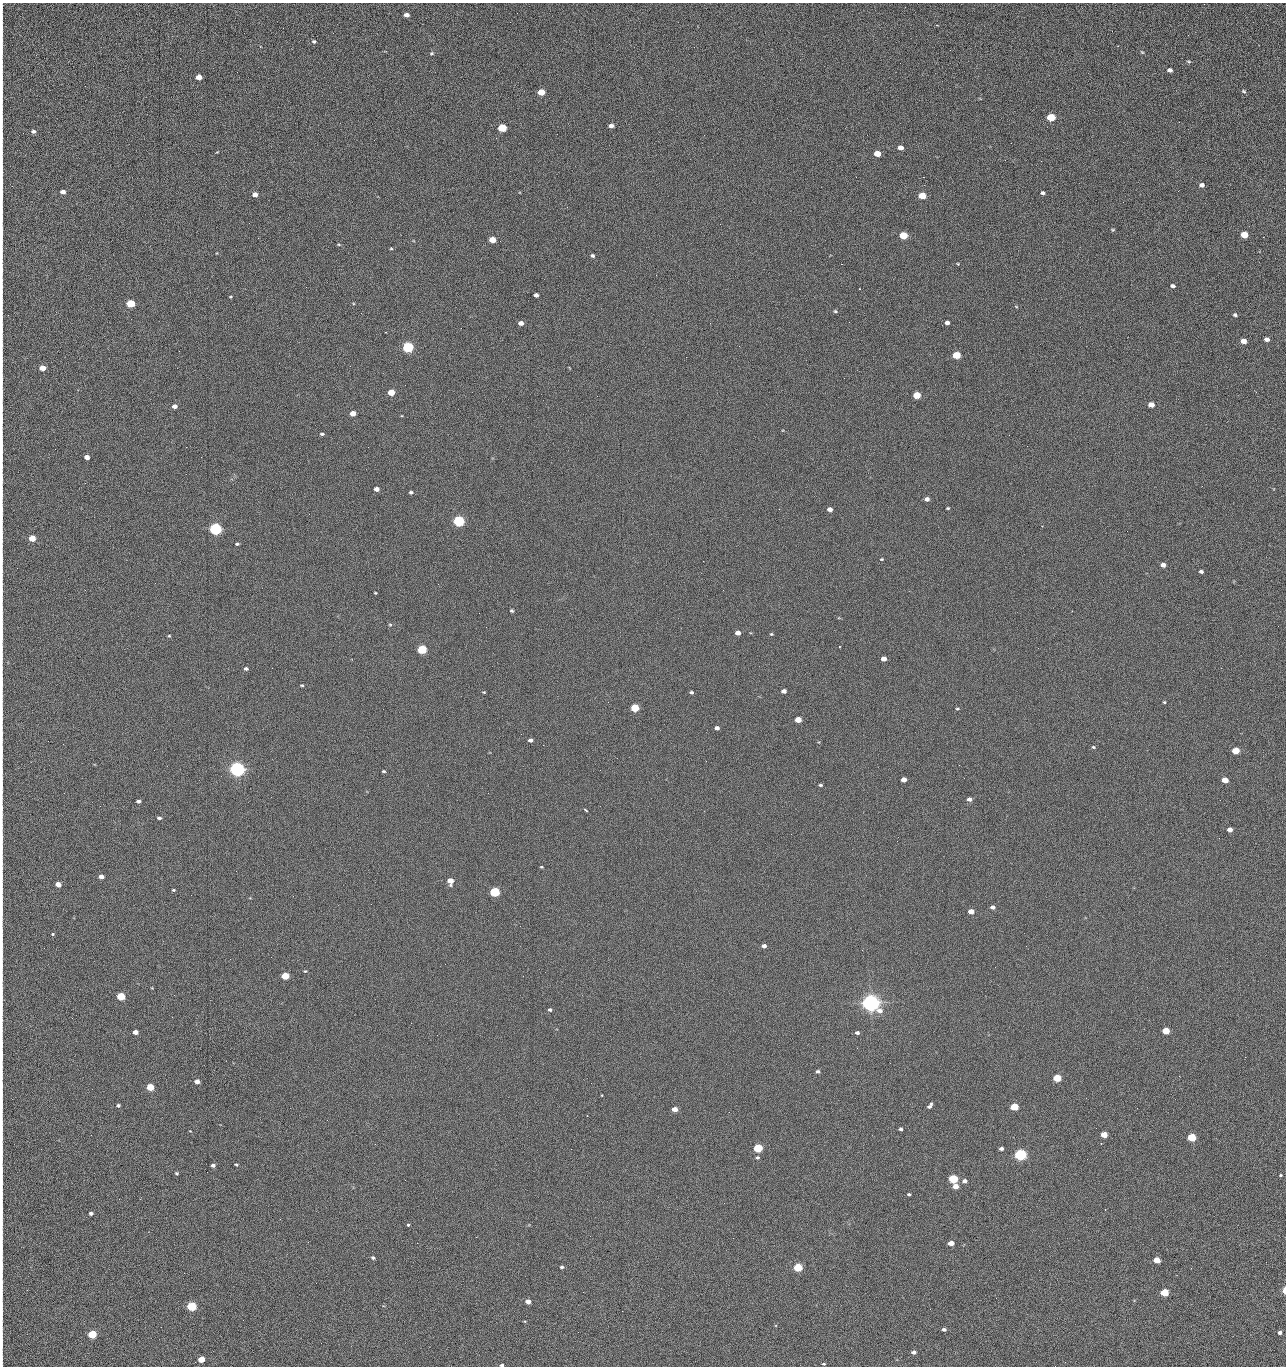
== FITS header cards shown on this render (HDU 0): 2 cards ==
NAXIS1  =                 1284 /fastest changing axis
NAXIS2  =                 1364 /next to fastest changing axis

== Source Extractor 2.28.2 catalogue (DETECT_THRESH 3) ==
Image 1284 x 1364 px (HDU 0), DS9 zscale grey, 1 PNG px = 1 image px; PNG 1288 x 1368 px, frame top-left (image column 1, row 1364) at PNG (2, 3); no overlay
Background 126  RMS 14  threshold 43.3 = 3 sigma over >= 5 px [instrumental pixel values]
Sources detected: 226; all 226 listed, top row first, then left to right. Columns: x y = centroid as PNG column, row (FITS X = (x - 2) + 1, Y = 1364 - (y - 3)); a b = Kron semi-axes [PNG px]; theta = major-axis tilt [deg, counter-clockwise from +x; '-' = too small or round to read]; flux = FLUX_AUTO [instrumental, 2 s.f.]
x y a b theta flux
406 15 5 4 - 4.8e+03
2 17 10 2 90 2.1e+03
1188 35 2 2 - 1.3e+03
314 41 5 5 - 1.5e+03
2 50 28 2 90 5.9e+03
1142 52 6 3 -44 1.0e+03
432 53 5 4 - 1.2e+03
1189 61 7 3 -9 1.1e+03
1170 70 5 4 - 3.1e+03
199 77 5 4 - 9.1e+03
2 85 17 2 90 2.7e+03
1244 91 6 4 -28 1.4e+03
541 92 5 4 - 2.3e+04
1051 117 5 4 - 4.5e+04
2 118 14 2 90 2.2e+03
1179 122 2 2 - 1.3e+03
611 126 5 4 - 3.9e+03
502 128 5 4 - 5.5e+04
33 131 5 4 - 2.9e+03
2 135 8 2 90 1.0e+03
900 148 5 4 - 6.5e+03
217 152 4 3 - 6.7e+02
877 154 5 4 - 1.6e+04
1041 161 2 2 - 1.9e+03
856 177 2 2 - 2.3e+03
923 177 2 2 - 3.1e+04
2 183 22 2 90 4.1e+03
1202 185 5 4 - 3.8e+03
63 192 4 4 - 5.0e+03
1042 193 4 3 - 2.4e+03
255 194 5 4 - 6.0e+03
2 195 16 2 90 2.8e+03
922 196 5 4 - 2.9e+04
1113 230 4 3 - 1.0e+03
2 231 20 2 90 3.8e+03
903 235 5 4 - 4.3e+04
1244 235 5 4 - 2.5e+04
1263 237 3 2 - 7.9e+02
492 240 5 4 - 2.0e+04
339 244 5 3 - 1.0e+03
391 249 5 3 - 9.7e+02
592 256 5 4 - 1.8e+03
841 264 2 2 - 2.7e+04
958 264 4 3 - 8.0e+02
656 275 3 2 - 7.8e+02
1173 286 5 3 - 2.6e+03
306 287 3 2 - 7.6e+02
859 289 2 2 - 6.1e+02
536 295 4 4 - 3.2e+03
230 297 4 2 - 8.3e+02
130 303 5 4 - 5.3e+04
1016 306 5 3 - 7.7e+02
835 311 6 4 -16 1.4e+03
1235 315 4 4 - 2.0e+03
2 318 8 2 90 1.2e+03
849 322 2 2 - 1.0e+03
521 323 5 4 - 5.0e+03
710 323 2 2 - 3.6e+03
947 323 4 4 - 3.7e+03
1267 339 5 4 - 4.8e+03
1243 341 5 4 - 1.0e+04
739 346 2 2 - 5.0e+02
408 347 5 5 - 1.6e+05
956 355 5 4 - 4.1e+04
350 366 2 2 - 2.5e+03
42 368 5 4 - 1.2e+04
391 392 5 4 - 2.0e+04
1256 392 3 2 - 1.7e+03
917 395 5 4 - 3.4e+04
2 396 10 2 90 1.7e+03
1151 405 5 4 - 1.0e+04
174 406 5 4 - 4.9e+03
2 408 11 2 90 1.7e+03
353 413 5 4 - 9.6e+03
322 434 5 4 - 1.6e+03
1009 435 2 2 - 3.4e+03
2 444 14 2 90 2.4e+03
1027 446 2 2 - 4.7e+02
186 447 2 2 - 2.9e+03
87 457 4 4 - 6.0e+03
85 483 3 2 - 9.7e+02
376 489 4 4 - 5.2e+03
411 492 4 4 - 1.6e+03
927 499 5 4 - 3.8e+03
948 508 4 3 - 1.1e+03
2 509 12 2 90 2.0e+03
779 509 2 2 - 5.8e+02
830 509 5 4 - 5.1e+03
459 521 5 5 - 2.0e+05
215 529 5 5 - 3.3e+05
32 538 5 4 - 2.0e+04
237 544 4 3 - 1.6e+03
2 559 11 2 90 1.8e+03
881 559 4 3 - 9.0e+02
1163 565 4 4 - 5.4e+03
17 568 2 2 - 4.0e+02
1201 572 4 4 - 2.4e+03
375 593 3 2 - 9.2e+02
512 611 4 3 - 1.5e+03
2 625 21 2 90 4.0e+03
390 625 5 5 - 1.2e+03
738 633 5 4 - 5.6e+03
771 634 4 3 - 9.7e+02
169 636 4 4 - 9.7e+02
839 646 3 2 - 9.1e+02
422 649 5 4 - 9.3e+04
884 659 4 4 - 7.3e+03
246 669 5 4 - 2.1e+03
302 685 3 2 - 1.1e+03
784 691 4 4 - 4.3e+03
484 692 3 2 - 8.7e+02
691 692 4 3 - 1.5e+03
1164 702 3 3 - 1.0e+03
635 708 5 4 - 5.1e+04
957 709 5 3 - 1.1e+03
798 719 5 4 - 1.5e+04
717 728 4 4 - 3.6e+03
530 740 5 4 - 2.7e+03
63 744 2 2 - 5.2e+02
543 745 2 2 - 3.5e+03
1093 747 5 4 - 1.3e+03
2 748 11 2 90 1.8e+03
1236 751 5 4 - 2.8e+04
706 761 2 2 - 2.5e+03
237 769 5 5 - 6.9e+05
384 771 4 3 - 1.3e+03
904 779 5 4 - 6.1e+03
1225 780 5 4 - 1.4e+04
820 785 4 3 - 1.4e+03
969 799 5 4 - 4.2e+03
138 801 4 3 - 2.2e+03
585 810 6 3 -37 1.4e+03
159 818 4 3 - 2.2e+03
1230 829 4 4 - 6.0e+03
2 838 15 2 90 2.5e+03
541 867 4 3 - 9.6e+02
101 876 4 4 - 5.6e+03
450 881 5 5 - 1.3e+04
58 884 5 4 - 1.0e+04
173 890 4 3 - 1.0e+03
495 892 5 4 - 1.3e+05
191 895 2 2 - 3.7e+02
993 907 4 4 - 3.0e+03
971 911 5 4 - 9.5e+03
52 934 3 3 - 1.7e+03
2 945 9 2 86 1.9e+03
764 946 4 4 - 3.6e+03
305 971 5 4 - 1.1e+03
285 976 5 4 - 3.4e+04
523 976 2 2 - 2.1e+03
121 996 5 4 - 5.4e+04
2 998 10 2 90 1.5e+03
871 1003 6 6 - 1.0e+06
550 1010 4 3 - 1.9e+03
411 1023 2 2 - 5.6e+03
1166 1031 5 4 - 2.9e+04
135 1032 4 4 - 6.3e+03
857 1033 4 3 - 2.1e+03
857 1048 3 2 - 1.5e+03
2 1055 15 2 90 2.6e+03
1245 1057 2 2 - 2.0e+03
818 1071 4 3 - 2.1e+03
1179 1076 2 2 - 2.8e+03
1057 1078 5 4 - 4.9e+04
197 1081 5 4 - 6.6e+03
2 1085 10 2 90 1.6e+03
150 1087 5 4 - 3.2e+04
602 1095 3 2 - 6.0e+02
118 1105 4 3 - 1.9e+03
930 1106 6 3 53 2.8e+03
1014 1107 5 4 - 4.5e+04
675 1109 5 4 - 9.0e+03
729 1112 2 2 - 1.2e+03
900 1129 3 3 - 1.8e+03
91 1135 2 2 - 2.6e+03
1104 1135 5 4 - 1.7e+04
2 1136 12 2 90 1.8e+03
1192 1137 5 4 - 6.0e+04
758 1148 5 4 - 8.1e+04
571 1149 2 2 - 9.4e+02
1001 1149 4 3 - 2.5e+03
1020 1155 5 5 - 2.8e+05
757 1158 5 5 - 1.7e+03
1087 1159 2 2 - 1.4e+03
236 1164 4 3 - 1.1e+03
213 1165 4 3 - 2.6e+03
176 1173 4 3 - 1.2e+03
1281 1175 3 3 - 9.3e+02
953 1179 5 4 - 8.7e+04
964 1181 6 5 - 3.9e+03
955 1186 5 4 - 1.0e+04
909 1194 3 3 - 1.4e+03
1105 1210 2 2 - 8.1e+02
2 1211 26 2 90 3.8e+03
91 1213 4 4 - 2.3e+03
280 1219 2 2 - 2.3e+03
408 1224 3 3 - 4.6e+03
476 1237 2 2 - 1.3e+04
308 1242 3 2 - 2.0e+03
417 1243 2 2 - 5.6e+03
951 1243 5 4 - 9.1e+03
373 1258 5 4 - 1.6e+03
1157 1260 5 4 - 1.4e+04
2 1266 13 2 90 2.0e+03
562 1267 5 4 - 1.6e+03
798 1267 5 4 - 8.3e+04
1191 1268 2 2 - 5.3e+02
1284 1290 5 2 - 8.3e+03
583 1292 2 2 - 5.7e+02
1164 1292 5 4 - 4.7e+04
996 1298 2 2 - 2.7e+03
528 1301 4 4 - 7.7e+03
191 1306 5 4 - 1.0e+05
622 1311 2 2 - 7.9e+02
2 1312 16 2 90 2.3e+03
944 1329 5 4 - 2.3e+03
578 1332 2 2 - 3.6e+03
1280 1332 4 3 - 3.1e+03
92 1334 5 4 - 5.5e+04
2 1345 9 2 90 1.4e+03
914 1352 5 4 - 3.5e+03
2 1358 10 2 90 1.6e+03
201 1359 5 4 - 1.9e+04
824 1364 4 3 - 1.1e+03
502 1365 4 3 - 1.7e+03
1055 1366 2 2 - 2.2e+03
At the frame edge (FLAGS 8, measured only in part): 30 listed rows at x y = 2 17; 2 50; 2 85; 2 118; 2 135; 2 183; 2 195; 2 231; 2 318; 2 396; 2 408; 2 444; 2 509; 2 559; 2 625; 2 748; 2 838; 2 945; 2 998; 2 1055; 2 1085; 2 1136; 2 1211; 2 1266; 1284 1290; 2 1312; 2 1345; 2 1358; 502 1365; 1055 1366

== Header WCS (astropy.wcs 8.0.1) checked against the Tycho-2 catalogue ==
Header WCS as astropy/WCSLIB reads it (CRVAL/CRPIX/CD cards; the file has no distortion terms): RA---TAN/DEC--TAN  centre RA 15:41:40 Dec +51:59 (235.42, +51.99 deg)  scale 1.26 arcsec/px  FOV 26.9' x 28.5'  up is +92 deg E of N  parity flipped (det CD > 0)
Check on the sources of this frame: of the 60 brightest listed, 10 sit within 2.0 arcsec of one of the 11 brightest Tycho-2 stars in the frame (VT <= 12.29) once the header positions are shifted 0.20 arcsec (0.17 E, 0.10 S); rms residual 1.00 arcsec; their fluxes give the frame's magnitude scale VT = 24.51 - 2.5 log10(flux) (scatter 0.17 mag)
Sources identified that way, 10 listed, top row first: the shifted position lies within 2.0 arcsec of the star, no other Tycho-2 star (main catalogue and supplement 1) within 4.0 arcsec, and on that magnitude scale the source's flux lands within +1.5 / -3 mag of the star's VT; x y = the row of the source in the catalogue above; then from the Tycho-2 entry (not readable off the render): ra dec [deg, ICRS J2000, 3 dp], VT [Tycho-2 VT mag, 2 dp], TYC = Tycho-2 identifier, HIP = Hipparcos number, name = IAU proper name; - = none
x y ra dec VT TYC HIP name
408 347 235.614 +52.064 11.61 3489-1132-1 - -
459 521 235.514 +52.049 11.19 3489-1407-1 - -
215 529 235.515 +52.133 11.12 3489-1380-1 - -
237 769 235.378 +52.130 9.31 3489-1322-1 76850 -
495 892 235.303 +52.042 11.52 3489-958-1 - -
871 1003 235.232 +51.912 9.59 3489-824-1 - -
1020 1155 235.143 +51.862 10.97 3489-1016-1 - -
953 1179 235.131 +51.886 12.29 3489-908-1 - -
798 1267 235.084 +51.941 11.45 3489-1346-1 - -
191 1306 235.075 +52.152 11.74 3489-912-1 - -